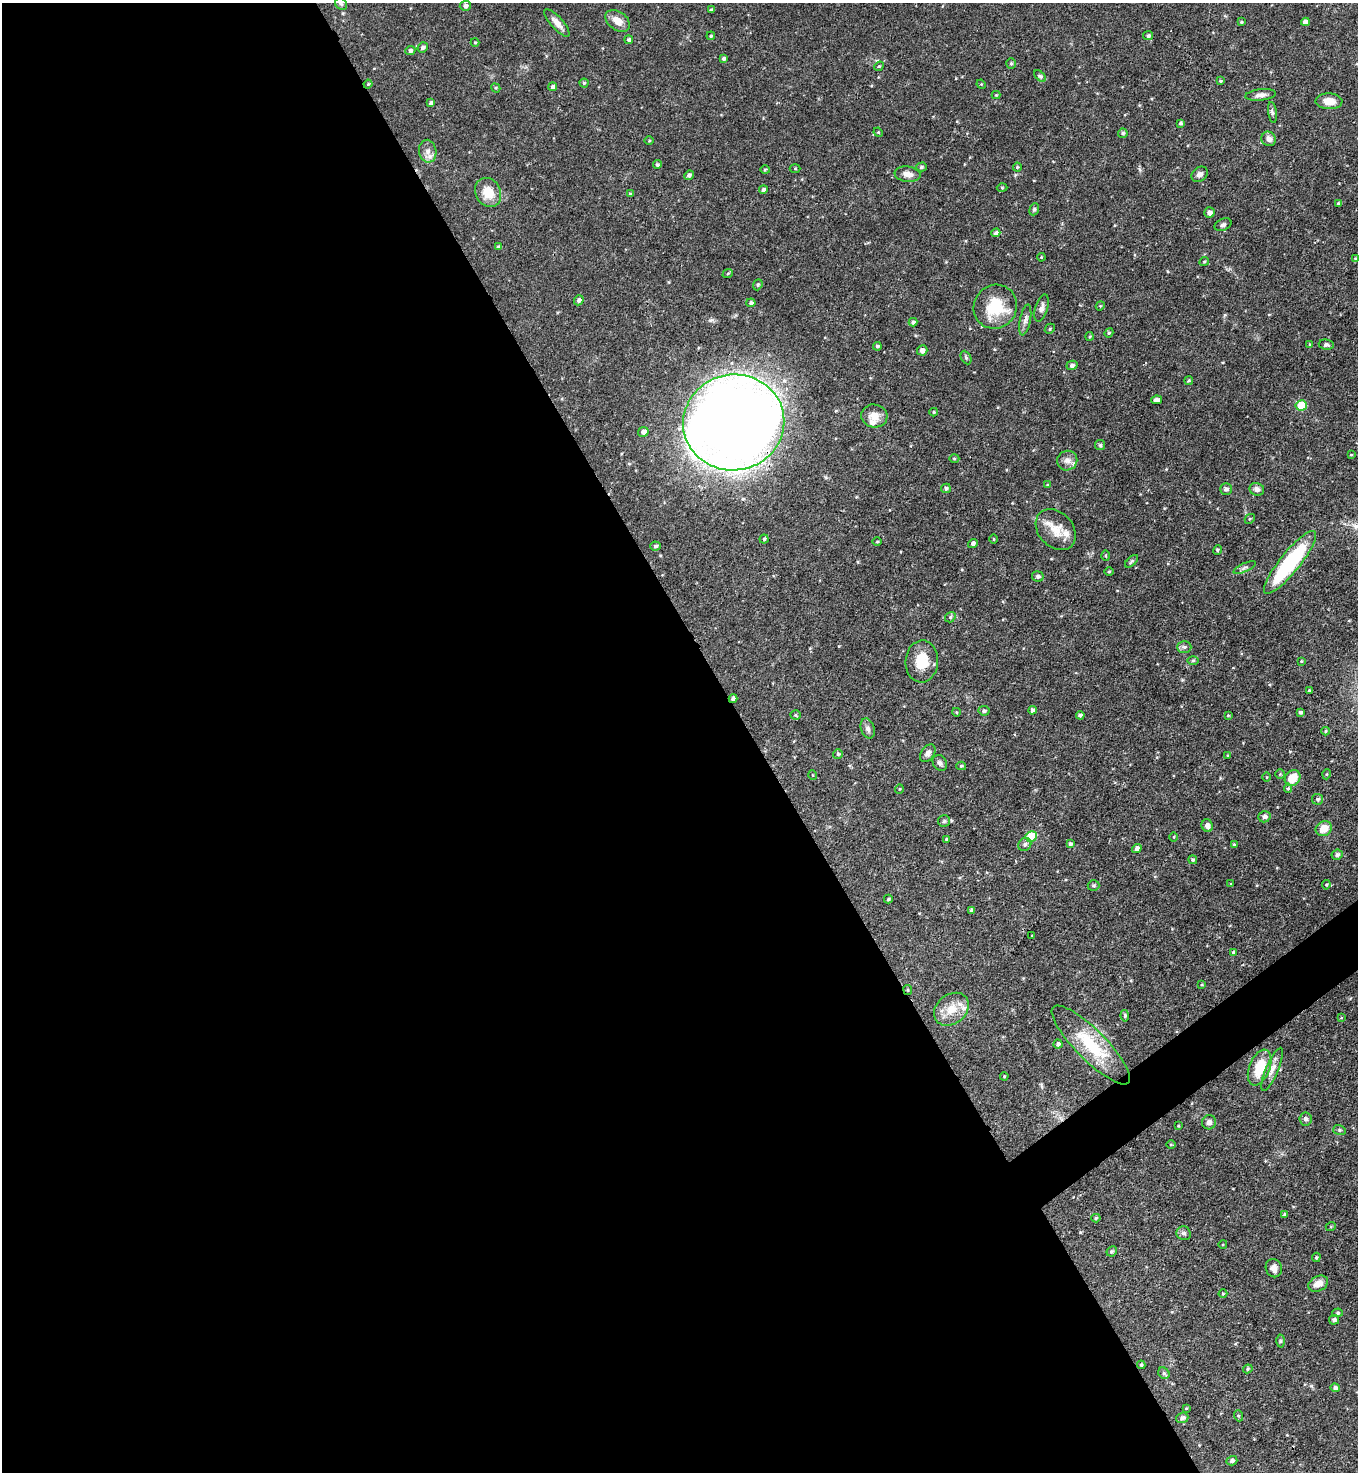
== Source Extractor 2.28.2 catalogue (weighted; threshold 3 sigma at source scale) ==
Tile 9 of 4 x 4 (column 1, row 3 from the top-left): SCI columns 297-1652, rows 1473-2942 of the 5875 x 5882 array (HDU 1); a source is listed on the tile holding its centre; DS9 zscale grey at full resolution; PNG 1360 x 1474 px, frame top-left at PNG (2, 3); each listed source drawn as its Kron ellipse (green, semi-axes under 4 px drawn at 4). Shown black and unused: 57% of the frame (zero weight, under 3 of 4 exposures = <1% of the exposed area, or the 3 px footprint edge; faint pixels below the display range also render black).
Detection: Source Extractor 2.28.2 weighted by HDU 2 'WHT'; one run over the whole footprint, this tile lists its part. Background 0.0619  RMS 0.0035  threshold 0.0158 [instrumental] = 3 sigma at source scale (4.5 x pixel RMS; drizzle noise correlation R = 1.50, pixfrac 1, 0.05/0.05 arcsec/px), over >= 5 px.
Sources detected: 191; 4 inside a brighter listed object's ellipse — not listed separately; the other 187 listed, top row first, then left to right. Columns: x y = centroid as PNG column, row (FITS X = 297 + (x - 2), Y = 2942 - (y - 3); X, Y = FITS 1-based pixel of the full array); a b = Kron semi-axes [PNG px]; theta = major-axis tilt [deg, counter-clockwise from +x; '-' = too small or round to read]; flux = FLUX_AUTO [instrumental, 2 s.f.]
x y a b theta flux
341 4 6 5 - 0.61
465 6 5 5 - 1.1
712 10 3 3 - 0.58
617 21 14 9 -35 3.5
1241 22 4 4 - 0.4
1305 22 4 4 - 1.6
557 23 18 6 -48 2.4
711 36 4 3 - 0.44
1148 36 5 4 - 0.76
629 40 4 4 - 0.78
475 42 4 4 - 0.37
423 48 5 5 - 0.76
410 50 5 4 - 0.87
724 58 4 3 - 0.8
1011 63 5 4 - 0.58
879 66 5 4 - 0.42
1040 76 7 4 -44 0.55
1220 81 4 3 - 0.41
584 83 4 4 - 0.5
368 84 4 4 - 0.47
981 84 5 4 - 0.31
553 87 4 4 - 1
496 88 5 4 - 0.38
996 95 4 4 - 0.32
1261 95 15 5 7 1.7
1329 101 13 8 -2 3.5
431 103 4 4 - 1
1272 112 10 4 -82 0.78
1181 123 4 4 - 0.75
878 132 5 4 - 0.31
1123 133 5 5 - 0.73
1269 139 7 7 - 1.8
649 141 5 3 - 0.3
428 151 11 8 -80 2.2
657 165 4 4 - 0.6
921 167 5 4 - 0.58
1017 167 4 4 - 0.37
795 169 5 3 - 0.3
765 170 4 4 - 0.44
908 174 13 7 -7 2.5
1199 174 9 7 40 1.3
689 175 5 4 - 0.9
1002 187 5 3 - 0.32
763 190 4 4 - 0.96
488 192 15 12 -62 6.3
630 194 4 3 - 0.42
1338 203 4 4 - 0.56
1034 209 6 4 69 0.5
1209 212 5 5 - 1.4
1223 225 9 5 25 0.87
996 233 5 4 - 1.1
498 247 4 3 - 0.64
1041 257 4 3 - 0.29
1355 259 4 4 - 0.49
1204 261 5 4 - 0.39
728 273 5 3 - 0.35
758 285 6 4 69 0.49
579 300 5 4 - 1.1
751 303 4 4 - 0.83
1100 306 4 3 - 0.3
995 307 22 21 - 15
1042 308 14 6 73 1.6
1025 320 16 5 79 1.6
913 322 4 4 - 0.88
1050 329 5 4 - 0.46
1109 333 5 4 - 0.47
1090 336 4 3 - 0.42
1310 344 3 3 - 0.32
1326 345 7 5 -9 0.94
877 346 4 4 - 0.6
922 350 5 5 - 1.8
966 358 7 5 -64 0.62
1072 365 5 4 - 0.98
1189 380 4 4 - 0.48
1156 400 5 4 - 1.3
1301 405 5 5 - 11
934 412 4 4 - 0.39
874 416 13 11 -13 3.9
734 422 51 48 10 770
643 432 5 5 - 1.9
1100 445 5 5 - 0.51
1351 455 4 3 - 0.29
954 458 5 3 - 0.35
1067 461 10 10 - 2
1047 485 4 3 - 0.35
946 488 5 4 - 0.75
1226 489 6 5 - 1.2
1257 489 7 6 - 1.4
1250 519 5 3 - 0.36
1056 530 23 17 -47 6.5
764 539 4 4 - 0.5
994 539 5 3 - 0.31
877 542 5 3 - 0.31
973 543 5 4 - 0.92
655 546 5 4 - 0.72
1218 550 5 4 - 0.4
1106 556 5 3 - 0.35
1132 561 8 4 43 0.57
1290 562 39 10 51 35
1245 568 12 4 24 0.88
1109 571 5 3 - 0.32
1038 576 6 5 - 0.91
950 617 5 4 - 0.54
1184 647 7 6 - 0.88
922 661 21 16 85 8.6
1193 661 6 4 1 0.43
1301 661 3 3 - 0.3
1309 690 4 3 - 0.35
733 699 4 4 - 0.85
1033 710 4 4 - 1.1
984 711 5 5 - 0.76
956 712 4 3 - 0.29
1300 712 4 3 - 0.66
795 715 5 4 - 0.45
1080 715 4 3 - 0.97
1228 715 4 3 - 0.27
868 728 10 6 -72 1.2
1325 731 4 4 - 0.41
928 753 10 6 56 1.3
838 754 5 5 - 0.54
1228 755 4 3 - 0.34
940 763 8 6 -55 1
961 766 5 4 - 0.53
1280 774 5 5 - 0.39
1327 774 5 3 - 0.32
813 775 5 3 - 0.26
1267 777 4 3 - 0.3
1293 778 8 7 - 6.9
1288 788 4 4 - 0.51
899 789 5 3 - 0.28
1317 799 5 5 - 0.69
1264 817 6 5 - 1.3
944 821 6 6 - 0.65
1207 826 6 5 - 1.5
1324 829 8 7 - 4.5
1031 837 6 5 - 13
1174 837 4 3 - 0.31
946 839 3 3 - 0.4
1025 844 7 6 - 1
1070 844 4 4 - 0.77
1234 845 4 4 - 0.54
1137 848 5 4 - 1.6
1337 855 5 5 - 1.1
1193 860 4 4 - 0.55
1231 884 3 3 - 0.28
1094 885 6 5 - 0.65
1326 885 5 4 - 0.39
888 899 4 3 - 0.5
971 910 4 3 - 0.72
1032 936 3 3 - 0.32
1233 952 4 4 - 0.5
1202 984 3 3 - 0.33
908 990 5 4 - 0.4
951 1009 19 14 38 6.2
1125 1016 5 4 - 0.57
1341 1018 4 2 - 0.23
1058 1044 4 4 - 0.94
1091 1045 53 15 -45 18
1260 1068 19 10 68 9.7
1272 1069 23 6 67 2.6
1004 1076 4 3 - 0.35
1306 1119 6 6 - 1.1
1209 1122 7 7 - 1.4
1178 1126 3 3 - 0.28
1339 1130 6 5 - 0.64
1171 1144 4 3 - 0.3
1285 1214 4 3 - 0.49
1096 1218 4 4 - 0.56
1331 1226 5 3 - 0.29
1184 1233 7 6 - 1
1223 1244 4 3 - 0.3
1112 1251 5 4 - 0.68
1316 1257 4 3 - 0.43
1274 1268 9 8 - 2
1318 1284 10 7 27 3.5
1223 1294 4 3 - 0.36
1338 1313 5 4 - 0.46
1334 1320 5 4 - 0.83
1280 1341 6 4 89 0.55
1141 1365 4 3 - 0.39
1248 1369 5 4 - 0.56
1164 1373 6 5 - 0.66
1335 1388 4 4 - 0.9
1186 1408 4 3 - 0.32
1239 1416 5 3 - 0.39
1182 1418 6 5 - 1.2
1232 1461 5 4 - 0.84
Overlapping masked pixels (flux is a lower limit): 5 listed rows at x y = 368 84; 734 422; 1290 562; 733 699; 908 990